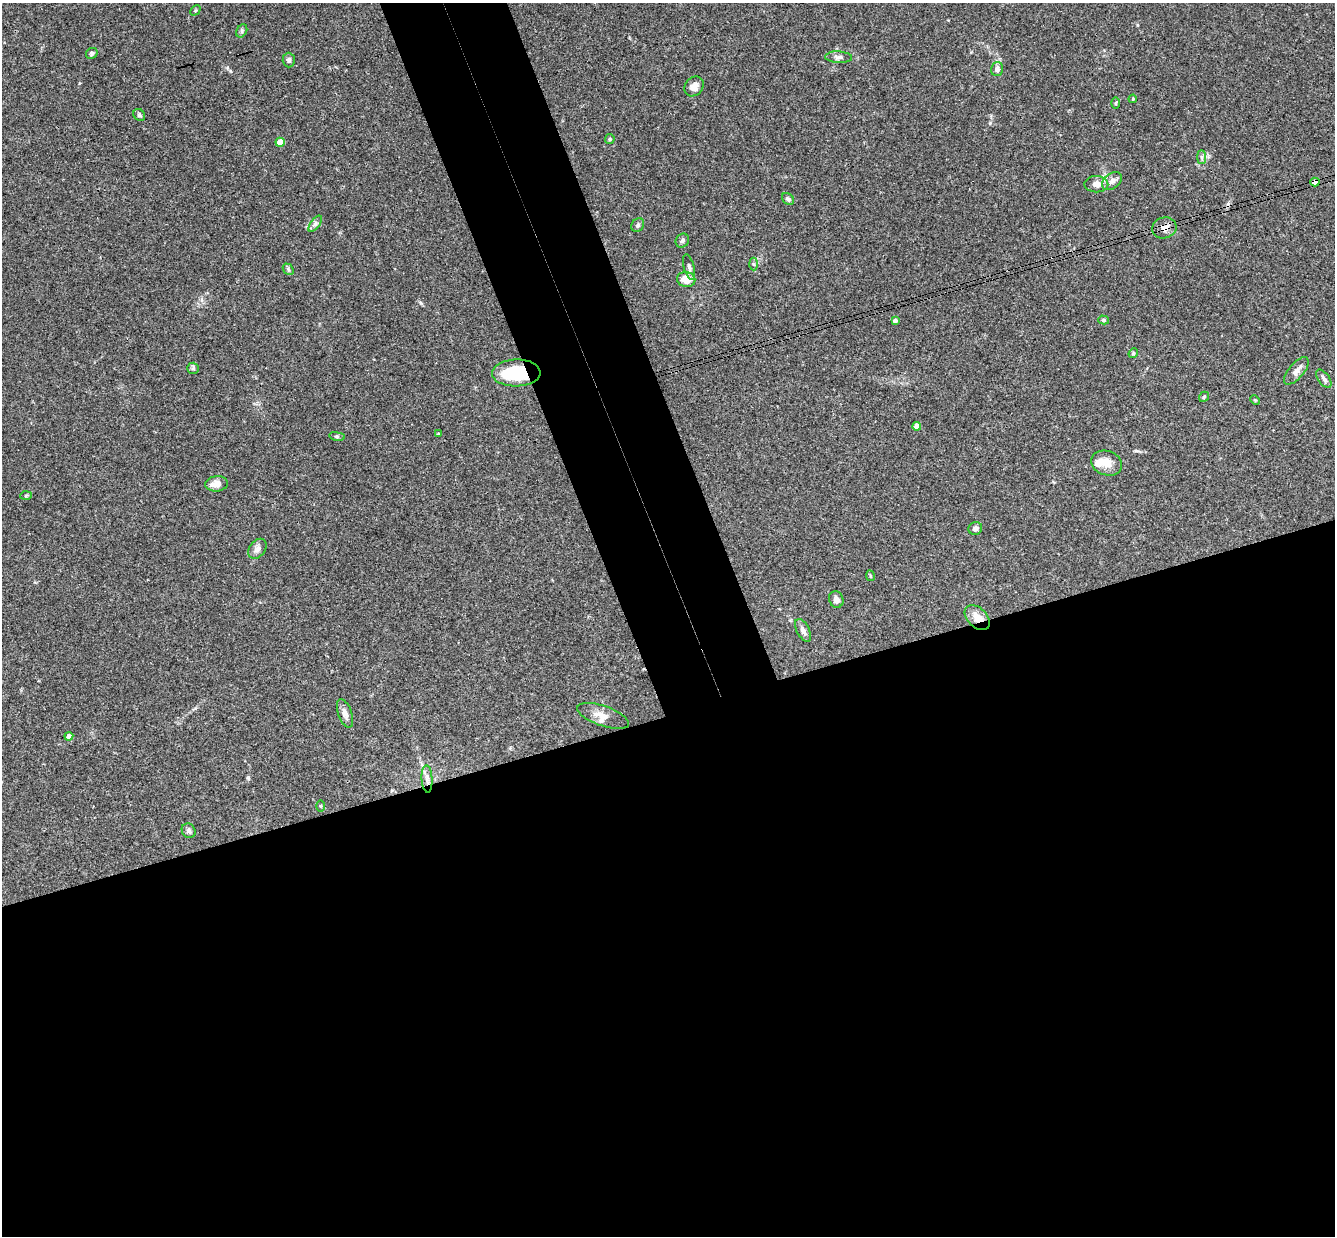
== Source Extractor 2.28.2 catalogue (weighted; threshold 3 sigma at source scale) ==
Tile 15 of 4 x 4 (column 3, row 4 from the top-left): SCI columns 2725-4057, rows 295-1528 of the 5447 x 5401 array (HDU 1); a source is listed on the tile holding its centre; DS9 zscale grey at full resolution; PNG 1337 x 1238 px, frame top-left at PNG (2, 3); each listed source drawn as its Kron ellipse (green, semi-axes under 4 px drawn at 4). Shown black and unused: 48% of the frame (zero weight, under 3 of 4 exposures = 6% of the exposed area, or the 3 px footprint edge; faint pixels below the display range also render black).
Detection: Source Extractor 2.28.2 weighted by HDU 2 'WHT'; one run over the whole footprint, this tile lists its part. Background 0.0844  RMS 0.0034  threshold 0.0153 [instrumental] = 3 sigma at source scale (4.5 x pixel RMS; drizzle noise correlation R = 1.50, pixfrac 1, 0.05/0.05 arcsec/px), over >= 5 px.
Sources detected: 55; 1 cosmic-ray / hot-pixel residue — neither listed nor drawn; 2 inside a brighter listed object's ellipse — not listed separately; the other 52 listed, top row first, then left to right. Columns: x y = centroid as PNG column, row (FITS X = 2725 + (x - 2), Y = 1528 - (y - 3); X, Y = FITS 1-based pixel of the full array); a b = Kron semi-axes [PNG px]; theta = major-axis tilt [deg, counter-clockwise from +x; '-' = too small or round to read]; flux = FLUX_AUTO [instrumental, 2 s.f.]
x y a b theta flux
195 10 6 3 45 0.38
242 31 7 5 62 0.63
92 53 6 5 - 0.78
839 57 13 5 -2 1.3
289 60 7 6 - 0.81
997 69 7 6 - 1.3
694 86 11 9 49 2.4
1133 99 4 3 - 0.36
1116 103 6 4 89 0.47
139 115 6 5 - 0.55
610 139 5 4 - 0.39
280 142 4 4 - 5.1
1202 157 7 4 -90 0.74
1112 181 11 7 38 2
1315 182 4 4 - 2.9
1096 184 12 8 -2 2.7
788 199 7 5 -44 0.76
315 224 9 4 55 0.86
638 225 7 6 - 0.72
1164 228 12 10 18 2.4
682 241 7 6 - 0.74
754 264 6 4 -87 0.54
689 267 13 5 -75 1.2
288 269 6 4 -49 0.61
686 279 9 7 -10 5.2
1104 320 5 4 - 0.49
895 321 4 4 - 0.98
1133 353 5 4 - 0.42
193 368 6 5 - 0.62
1296 371 17 7 49 2
516 373 24 13 1 18
1324 379 10 5 -55 1.2
1204 397 5 4 - 0.43
1255 400 5 4 - 0.37
917 426 4 4 - 3.2
438 434 3 3 - 0.45
337 436 8 4 -8 0.54
1107 463 16 12 -18 3.6
217 484 11 7 6 3.2
26 495 6 4 3 0.41
975 528 7 6 - 1.4
257 549 11 7 51 1.6
870 576 5 3 - 0.34
836 599 8 7 - 1.3
977 618 15 9 -44 4.1
803 630 12 6 -62 1.7
345 713 15 7 -71 1.8
603 716 27 10 -19 3.5
69 736 4 4 - 1.6
427 779 13 5 -87 1.8
321 806 5 3 - 0.34
189 831 7 6 - 0.94
Overlapping masked pixels (flux is a lower limit): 4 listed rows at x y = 1315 182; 1164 228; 516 373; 977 618